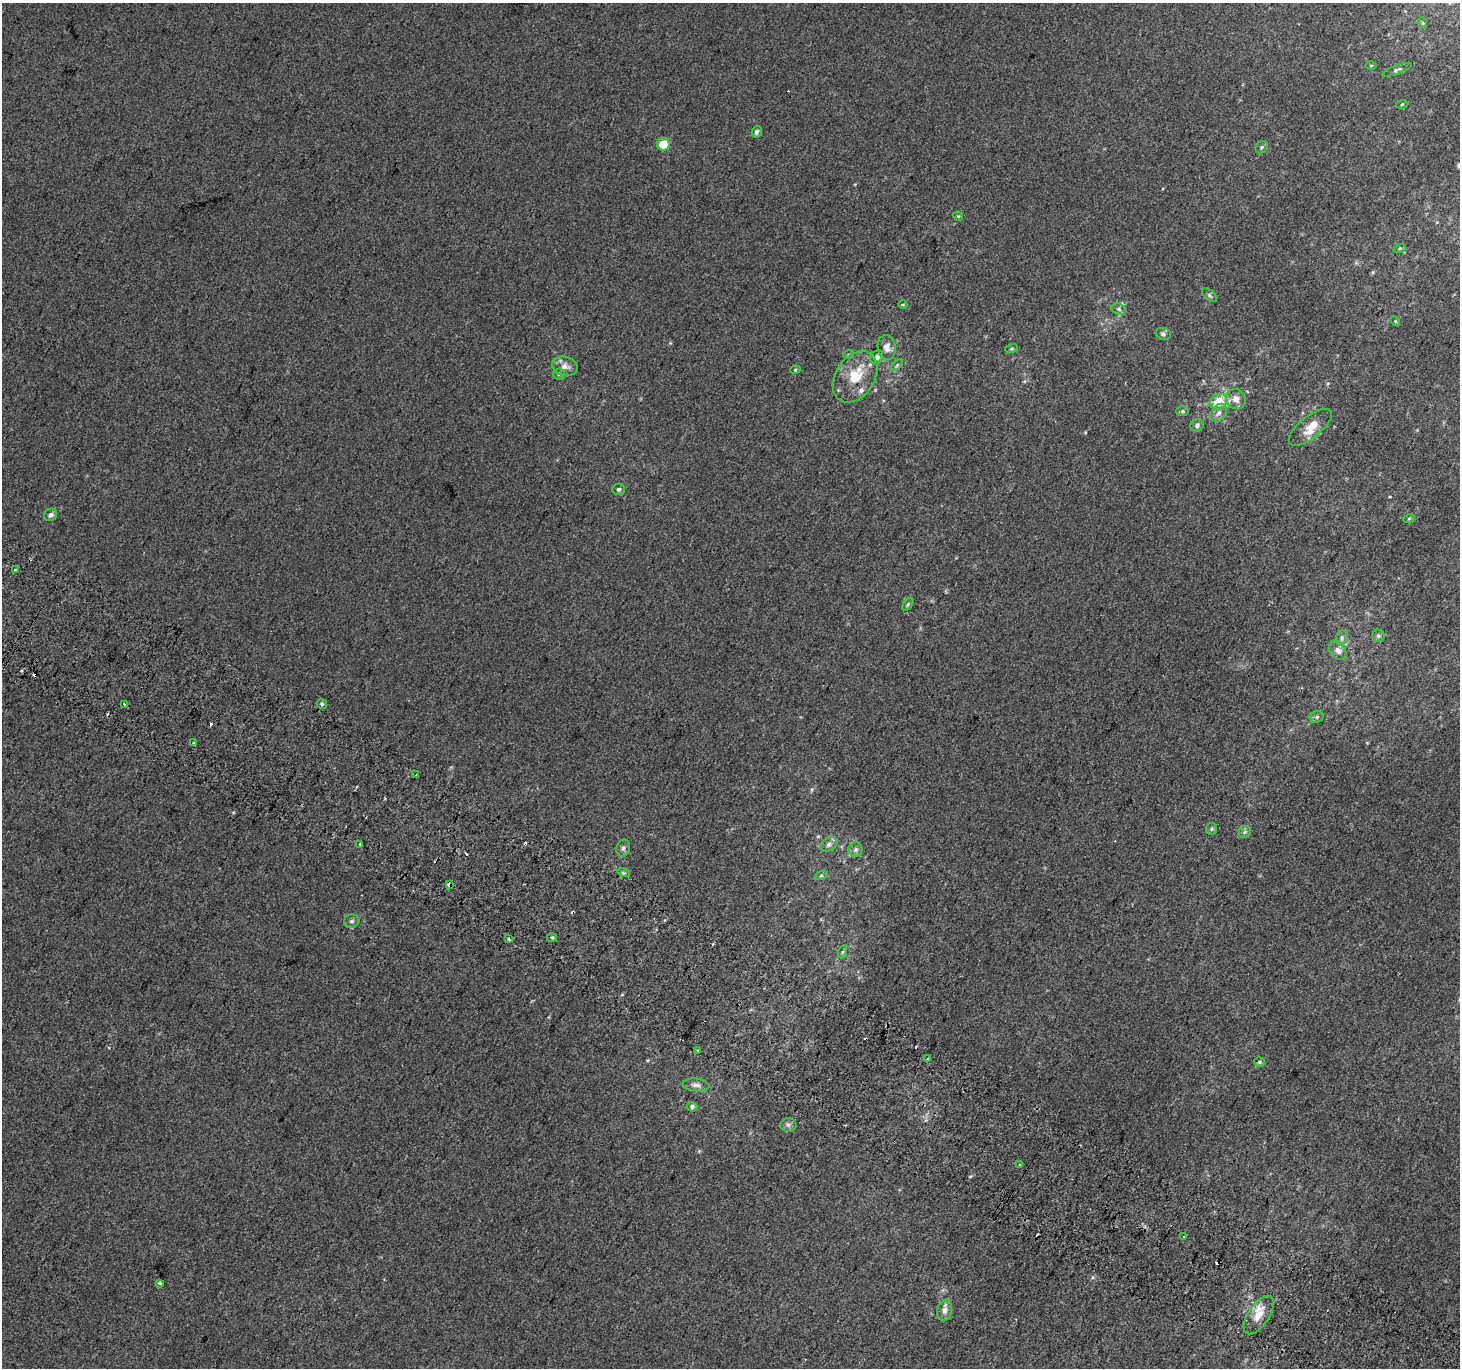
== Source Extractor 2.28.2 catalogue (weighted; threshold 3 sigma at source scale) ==
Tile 6 of 4 x 4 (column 2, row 2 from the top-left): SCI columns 1489-2946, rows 3031-4396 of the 5888 x 5996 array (HDU 1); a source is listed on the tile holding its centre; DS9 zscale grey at full resolution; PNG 1462 x 1370 px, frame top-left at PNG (2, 3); each listed source drawn as its Kron ellipse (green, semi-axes under 4 px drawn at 4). Shown black and unused: <1% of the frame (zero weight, under 2 of 3 exposures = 2% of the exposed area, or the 3 px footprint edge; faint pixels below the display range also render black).
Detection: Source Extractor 2.28.2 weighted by HDU 2 'WHT'; one run over the whole footprint, this tile lists its part. Background 2.98e-04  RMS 0.0073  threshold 0.0327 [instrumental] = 3 sigma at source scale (4.5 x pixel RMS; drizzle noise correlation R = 1.50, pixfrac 1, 0.0396/0.0396 arcsec/px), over >= 5 px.
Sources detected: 81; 11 cosmic-ray / hot-pixel residue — neither listed nor drawn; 4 inside a brighter listed object's ellipse — not listed separately; the other 66 listed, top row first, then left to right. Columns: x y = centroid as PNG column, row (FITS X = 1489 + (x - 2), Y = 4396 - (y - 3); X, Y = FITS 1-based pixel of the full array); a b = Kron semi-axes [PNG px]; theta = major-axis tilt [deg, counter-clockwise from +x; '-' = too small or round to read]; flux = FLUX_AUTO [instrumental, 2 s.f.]
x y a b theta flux
1423 23 6 3 -71 0.87
1371 65 5 3 - 0.77
1397 70 16 4 19 2.1
1402 104 5 3 - 0.62
757 132 6 5 - 1.8
663 144 6 6 - 20
1262 147 7 5 48 1.3
958 216 5 4 - 0.72
1400 248 6 4 18 0.96
1209 295 9 5 -43 1.5
903 305 4 3 - 0.58
1119 309 7 5 -24 1.6
1395 321 5 4 - 0.76
1163 334 8 6 -20 1.8
887 347 12 9 -80 5.2
1011 349 6 3 19 0.83
849 354 5 3 - 1
877 357 7 6 - 2.6
897 365 7 4 46 1.2
565 366 13 9 -14 5.3
795 370 5 3 - 0.62
559 374 6 5 - 1.3
855 377 28 19 56 23
1236 399 10 9 - 4.8
1218 402 9 7 30 12
1182 411 6 5 - 1.3
1219 413 10 7 53 3.2
1197 425 7 6 - 1.9
1310 427 26 10 39 11
618 489 6 5 - 1.4
51 515 7 6 - 2.6
1409 519 6 3 20 0.81
15 569 3 2 - 0.74
908 604 7 4 54 0.99
1378 636 6 6 - 1.7
1342 638 7 5 72 1.9
1338 650 10 7 -53 3.8
125 704 4 3 - 2.2
322 704 5 4 - 1.4
1317 717 7 5 21 1.5
193 743 3 3 - 3.3
416 775 3 3 - 1
1212 829 6 5 - 1.1
1245 832 7 5 45 1.3
360 844 3 3 - 5.2
829 844 9 6 34 2.5
623 848 8 6 72 2.2
856 850 7 7 - 2.1
624 873 6 4 -17 1.2
821 876 6 4 19 1.2
449 885 4 3 - 5.2
352 921 7 6 - 2
552 937 5 4 - 0.94
509 939 4 2 - 1
842 952 7 4 70 1.1
698 1050 3 3 - 1.5
928 1059 4 3 - 5.7
1259 1062 5 4 - 1
696 1085 13 6 -5 3.3
692 1107 5 5 - 1.5
788 1125 8 7 - 2.2
1019 1165 3 3 - 1.6
1184 1237 3 3 - 2.6
160 1283 4 4 - 1.6
945 1310 11 7 78 3.7
1259 1315 22 10 56 11
Overlapping masked pixels (flux is a lower limit): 1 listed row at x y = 449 885